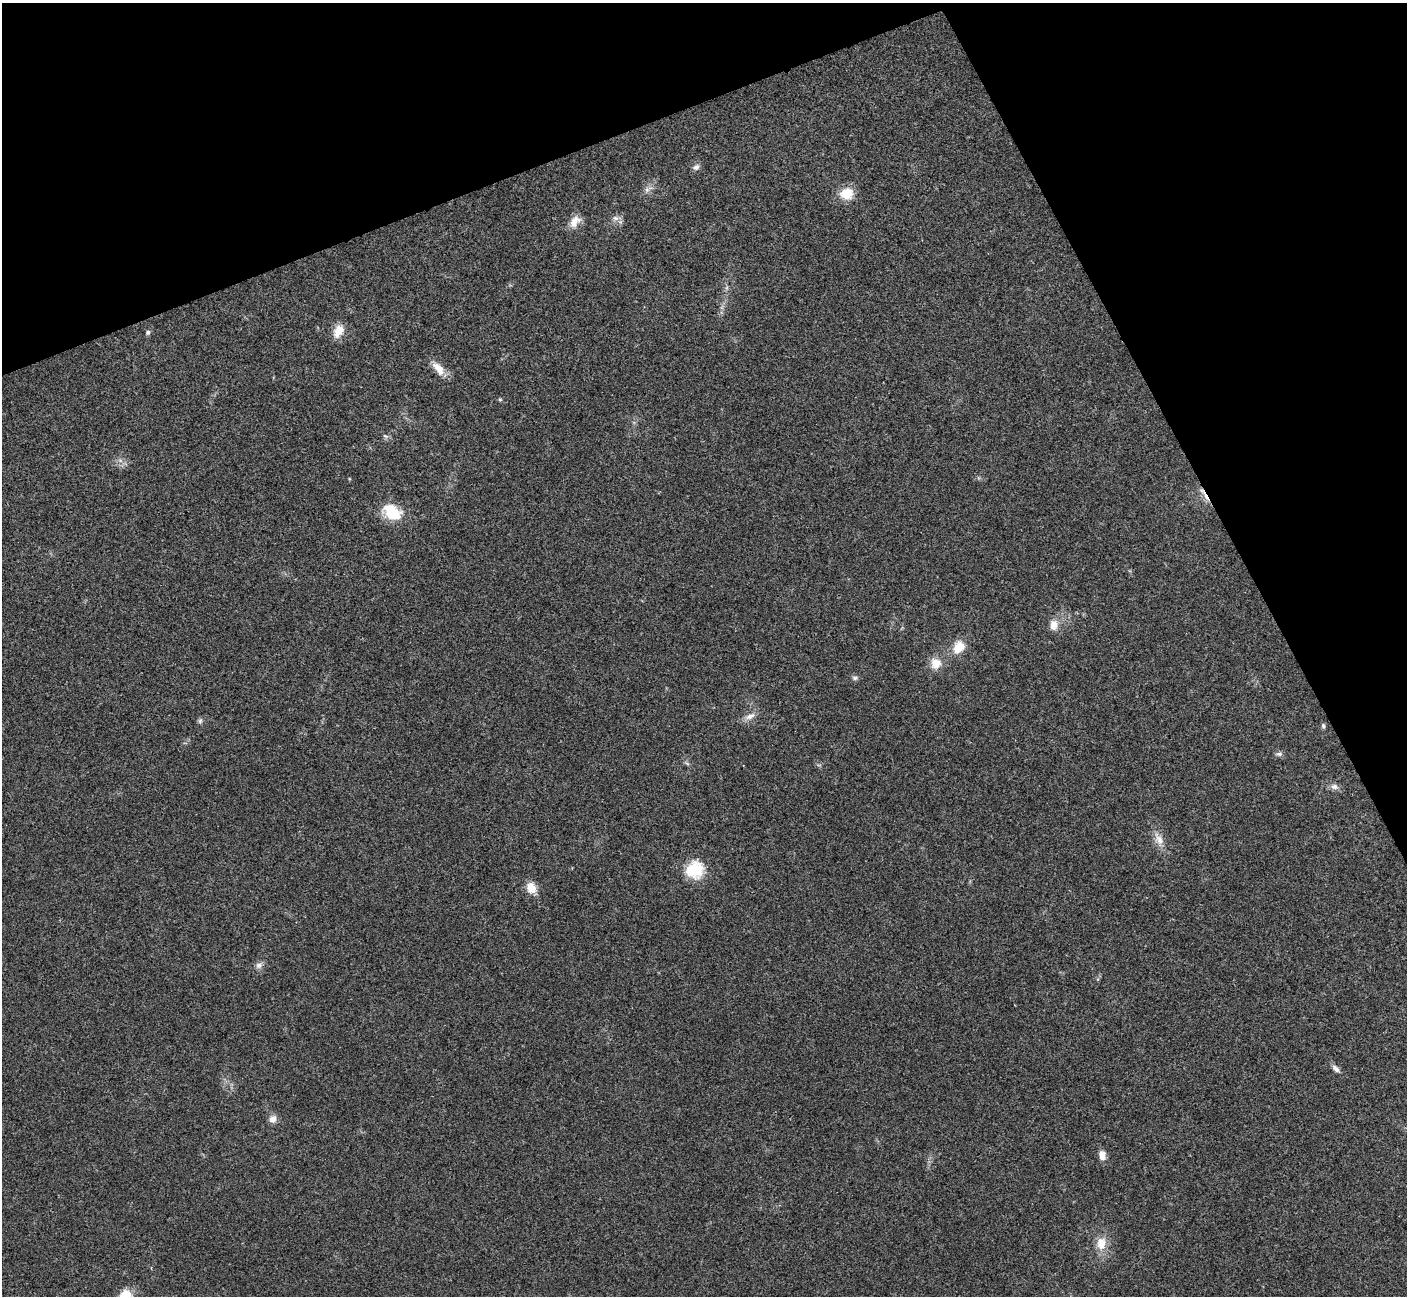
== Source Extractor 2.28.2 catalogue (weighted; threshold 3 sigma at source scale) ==
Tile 3 of 4 x 4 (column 3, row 1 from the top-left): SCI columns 2814-4218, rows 4037-5330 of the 5629 x 5617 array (HDU 1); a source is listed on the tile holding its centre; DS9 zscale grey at full resolution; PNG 1409 x 1298 px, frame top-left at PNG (2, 3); no overlay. Shown black and unused: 21% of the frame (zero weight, under 3 of 4 exposures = <1% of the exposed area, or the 3 px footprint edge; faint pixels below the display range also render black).
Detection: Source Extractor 2.28.2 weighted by HDU 2 'WHT'; one run over the whole footprint, this tile lists its part. Background 0.022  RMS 0.0041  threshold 0.0183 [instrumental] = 3 sigma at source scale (4.5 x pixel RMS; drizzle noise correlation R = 1.50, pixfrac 1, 0.05/0.05 arcsec/px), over >= 5 px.
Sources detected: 30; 1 cosmic-ray / hot-pixel residue — not listed; the other 29 listed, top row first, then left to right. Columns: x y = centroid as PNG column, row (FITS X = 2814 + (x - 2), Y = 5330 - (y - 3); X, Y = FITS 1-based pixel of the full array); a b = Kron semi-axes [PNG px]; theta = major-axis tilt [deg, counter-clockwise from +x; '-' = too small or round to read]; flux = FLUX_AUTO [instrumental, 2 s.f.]
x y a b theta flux
696 167 10 7 38 1.6
648 189 15 6 33 2.1
847 193 16 14 12 7.8
616 218 9 7 -2 1.8
575 222 18 11 53 4.4
338 331 16 10 62 5.6
148 332 6 5 - 1
438 368 20 10 -52 5.2
500 399 6 4 0 0.49
385 436 8 5 -25 0.95
120 460 7 4 -19 1
392 512 26 18 -30 12
1054 625 13 10 84 4.1
959 647 15 12 53 7.2
936 663 13 13 - 5.4
855 678 8 6 0 1
750 716 16 7 24 2.8
200 721 8 6 74 0.9
1323 726 7 5 -80 0.84
1279 754 10 5 1 1.1
1334 787 10 8 -4 1.9
1159 839 22 10 -65 4.7
695 870 23 21 36 13
531 888 14 11 -64 4.8
259 965 10 8 22 1.8
1336 1069 13 6 -41 1.8
273 1119 10 9 - 2.5
1102 1155 11 8 -84 2.9
1101 1243 18 12 89 6.5